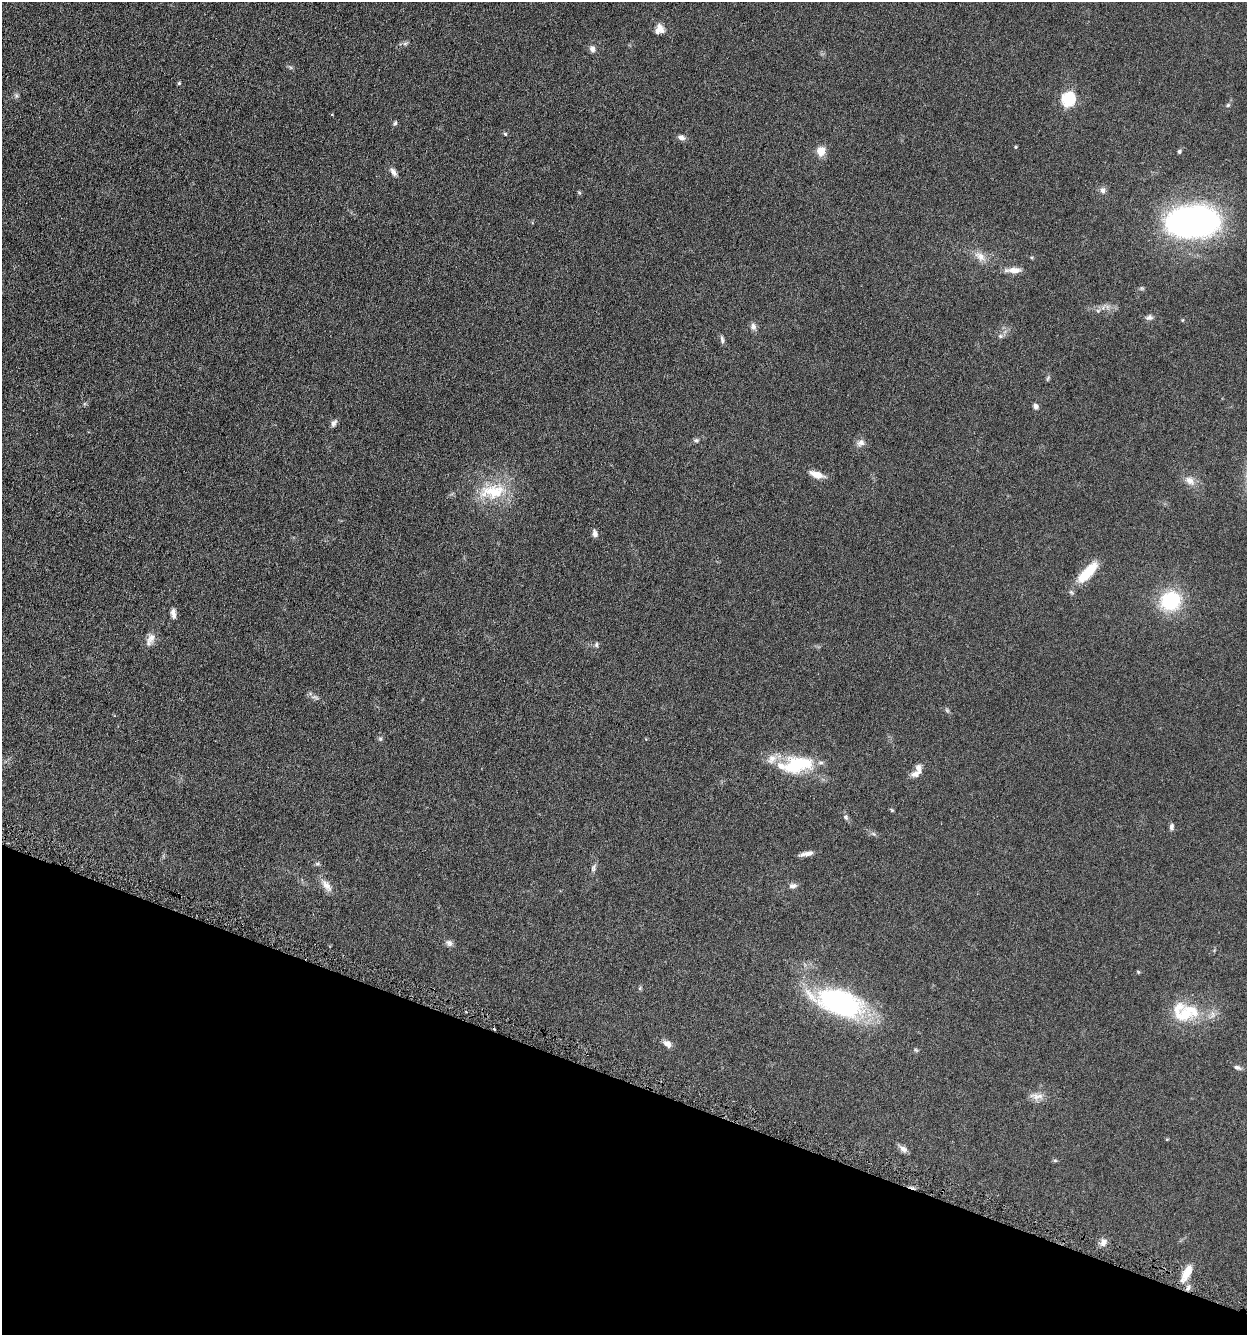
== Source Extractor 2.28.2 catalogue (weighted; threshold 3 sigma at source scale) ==
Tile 15 of 4 x 4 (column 3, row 4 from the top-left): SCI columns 2754-3998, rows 9-1341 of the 5376 x 5350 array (HDU 1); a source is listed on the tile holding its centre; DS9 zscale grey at full resolution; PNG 1249 x 1337 px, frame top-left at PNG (2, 2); no overlay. Shown black and unused: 19% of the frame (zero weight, under 3 of 6 exposures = <1% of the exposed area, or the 3 px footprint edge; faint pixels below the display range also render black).
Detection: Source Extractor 2.28.2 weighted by HDU 2 'WHT'; one run over the whole footprint, this tile lists its part. Background 0.0957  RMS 0.0067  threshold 0.0276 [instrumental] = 3 sigma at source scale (4.09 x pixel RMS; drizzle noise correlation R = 1.36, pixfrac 0.8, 0.05/0.05 arcsec/px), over >= 5 px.
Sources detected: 70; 1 cosmic-ray / hot-pixel residue — not listed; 6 inside a brighter listed object's ellipse — not listed separately; the other 63 listed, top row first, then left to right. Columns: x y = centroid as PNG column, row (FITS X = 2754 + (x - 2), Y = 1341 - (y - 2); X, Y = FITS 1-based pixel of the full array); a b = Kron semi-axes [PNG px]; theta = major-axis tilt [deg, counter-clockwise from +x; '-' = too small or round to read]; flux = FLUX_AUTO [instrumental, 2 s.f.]
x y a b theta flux
660 27 14 9 -53 3.8
592 49 9 7 -76 2.4
179 83 4 4 - 0.83
16 96 7 4 72 1.1
1068 99 6 6 - 81
1228 105 5 5 - 0.88
395 123 7 4 80 0.99
505 134 5 4 - 0.71
681 137 8 6 -18 2.4
1016 147 4 3 - 0.63
821 151 12 10 82 6
1179 151 5 5 - 0.94
393 172 11 6 -52 2.4
1103 190 8 7 - 2
579 192 6 4 -20 0.67
1192 222 40 22 3 240
980 256 18 10 -37 5.8
1014 270 18 8 0 5.1
1098 310 6 4 19 1
1149 317 10 7 10 2
1182 320 4 4 - 0.55
753 326 10 7 -79 2.2
1000 336 6 5 - 1.1
722 340 10 5 -79 1.5
1048 378 8 3 71 0.87
1035 406 6 5 - 2.2
334 423 10 6 60 2
696 440 7 6 - 1.2
861 443 11 9 21 2.8
817 474 17 7 -18 5.6
1190 481 15 10 -38 5
493 491 41 21 7 25
595 534 10 5 -83 2.3
1088 572 28 10 47 19
1171 601 18 15 30 43
173 613 11 5 -83 2.9
150 639 19 9 62 4.4
596 644 6 5 - 1.1
380 739 6 5 - 0.89
798 765 39 20 11 31
916 774 13 7 21 3.4
892 810 6 4 -46 0.65
846 817 8 6 -62 1.5
1171 827 8 5 89 1.8
807 854 15 5 10 3.4
317 864 7 4 0 0.88
593 868 13 5 73 1.8
326 885 20 9 -52 4.8
793 886 11 7 5 2.2
449 943 9 8 - 2.2
1138 972 5 5 - 0.61
640 988 7 4 46 0.82
839 1003 46 22 -18 110
1186 1014 31 22 12 24
667 1044 11 7 -37 3
916 1050 6 4 -19 0.74
1237 1067 10 5 -23 1.6
1036 1097 15 10 -24 4.3
1167 1139 4 4 - 0.53
903 1149 12 7 -36 2.7
1055 1161 6 4 -2 0.73
1103 1242 9 7 80 2.9
1187 1273 26 9 64 8.4